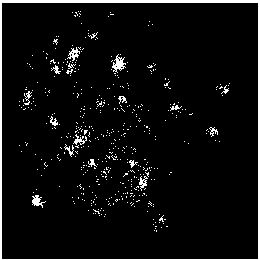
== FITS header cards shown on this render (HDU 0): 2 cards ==
NAXIS1  =                  256 /
NAXIS2  =                  256 /

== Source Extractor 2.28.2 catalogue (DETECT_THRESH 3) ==
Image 256 x 256 px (HDU 0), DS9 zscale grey, 1 PNG px = 1 image px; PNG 260 x 260 px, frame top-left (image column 1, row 256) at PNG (2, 3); no overlay
Background 13.5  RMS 1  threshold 3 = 3 sigma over >= 5 px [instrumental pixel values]
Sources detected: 106; all 106 listed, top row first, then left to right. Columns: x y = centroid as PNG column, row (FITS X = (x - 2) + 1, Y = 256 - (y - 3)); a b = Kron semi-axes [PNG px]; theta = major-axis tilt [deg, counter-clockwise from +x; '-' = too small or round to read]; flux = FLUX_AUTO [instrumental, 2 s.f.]
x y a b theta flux
80 11 2 2 - 48
76 13 4 3 - 53
75 16 3 2 - 66
88 30 2 2 - 40
97 32 3 2 - 55
92 36 5 3 - 140
56 40 5 4 - 160
80 50 5 3 - 100
73 51 6 4 -17 200
69 53 3 2 - 61
74 56 9 4 0 160
111 56 2 2 - 38
68 58 3 2 - 42
117 58 10 5 -73 110
52 60 4 3 - 87
72 65 7 5 -72 240
122 65 7 6 - 340
114 66 12 6 -80 290
150 66 4 2 - 110
56 67 4 3 - 62
120 68 5 3 - 180
71 70 4 2 - 54
56 71 6 4 -36 120
75 71 2 2 - 45
67 72 3 2 - 91
37 82 2 2 - 43
76 82 2 2 - 29
166 84 3 2 - 68
122 86 3 2 - 47
25 89 2 2 - 50
49 91 3 2 - 59
225 91 5 3 - 110
29 95 8 3 76 260
222 95 2 2 - 36
77 97 2 2 - 40
119 98 4 2 - 77
124 99 4 3 - 97
27 103 5 2 - 81
103 103 5 2 - 67
170 104 2 2 - 30
176 106 4 2 - 44
24 109 2 2 - 33
117 109 7 3 -24 93
180 112 2 2 - 31
136 114 2 2 - 46
83 116 3 2 - 43
51 118 6 2 76 62
55 123 5 4 - 82
145 126 6 2 -33 100
209 128 5 3 - 91
213 129 3 2 - 47
77 131 3 3 - 84
85 131 4 3 - 87
216 132 7 2 -61 84
211 134 5 3 - 120
109 135 2 2 - 45
77 136 5 2 - 110
86 139 3 2 - 54
115 140 3 2 - 50
76 141 8 3 6 200
26 143 4 2 - 52
82 143 6 3 27 90
73 147 3 2 - 39
68 148 3 2 - 55
134 148 2 2 - 51
76 152 3 2 - 58
111 152 4 2 - 66
124 152 4 2 - 40
114 158 4 2 - 36
91 163 8 4 68 120
132 163 7 3 75 92
135 163 3 2 - 89
150 167 4 2 - 58
94 168 2 2 - 52
143 168 2 2 - 48
157 168 2 2 - 26
37 169 2 2 - 37
81 169 3 2 - 58
132 171 5 2 - 89
104 172 4 2 - 100
126 174 4 2 - 110
148 174 4 2 - 60
105 177 5 2 - 85
136 177 5 2 - 82
145 177 3 3 - 90
141 178 9 4 -79 58
123 183 3 2 - 78
145 184 3 3 - 89
80 186 5 3 - 100
141 188 6 4 56 160
144 194 2 2 - 40
33 196 3 2 - 46
37 196 5 3 - 120
38 200 6 3 27 210
116 200 3 2 - 73
33 201 5 3 - 150
45 201 2 2 - 46
40 204 11 4 -6 250
132 204 2 2 - 61
151 205 4 2 - 78
134 206 2 2 - 47
95 210 4 2 - 40
104 216 2 2 - 32
162 220 7 4 -62 170
167 226 2 2 - 44
155 228 8 2 -72 140